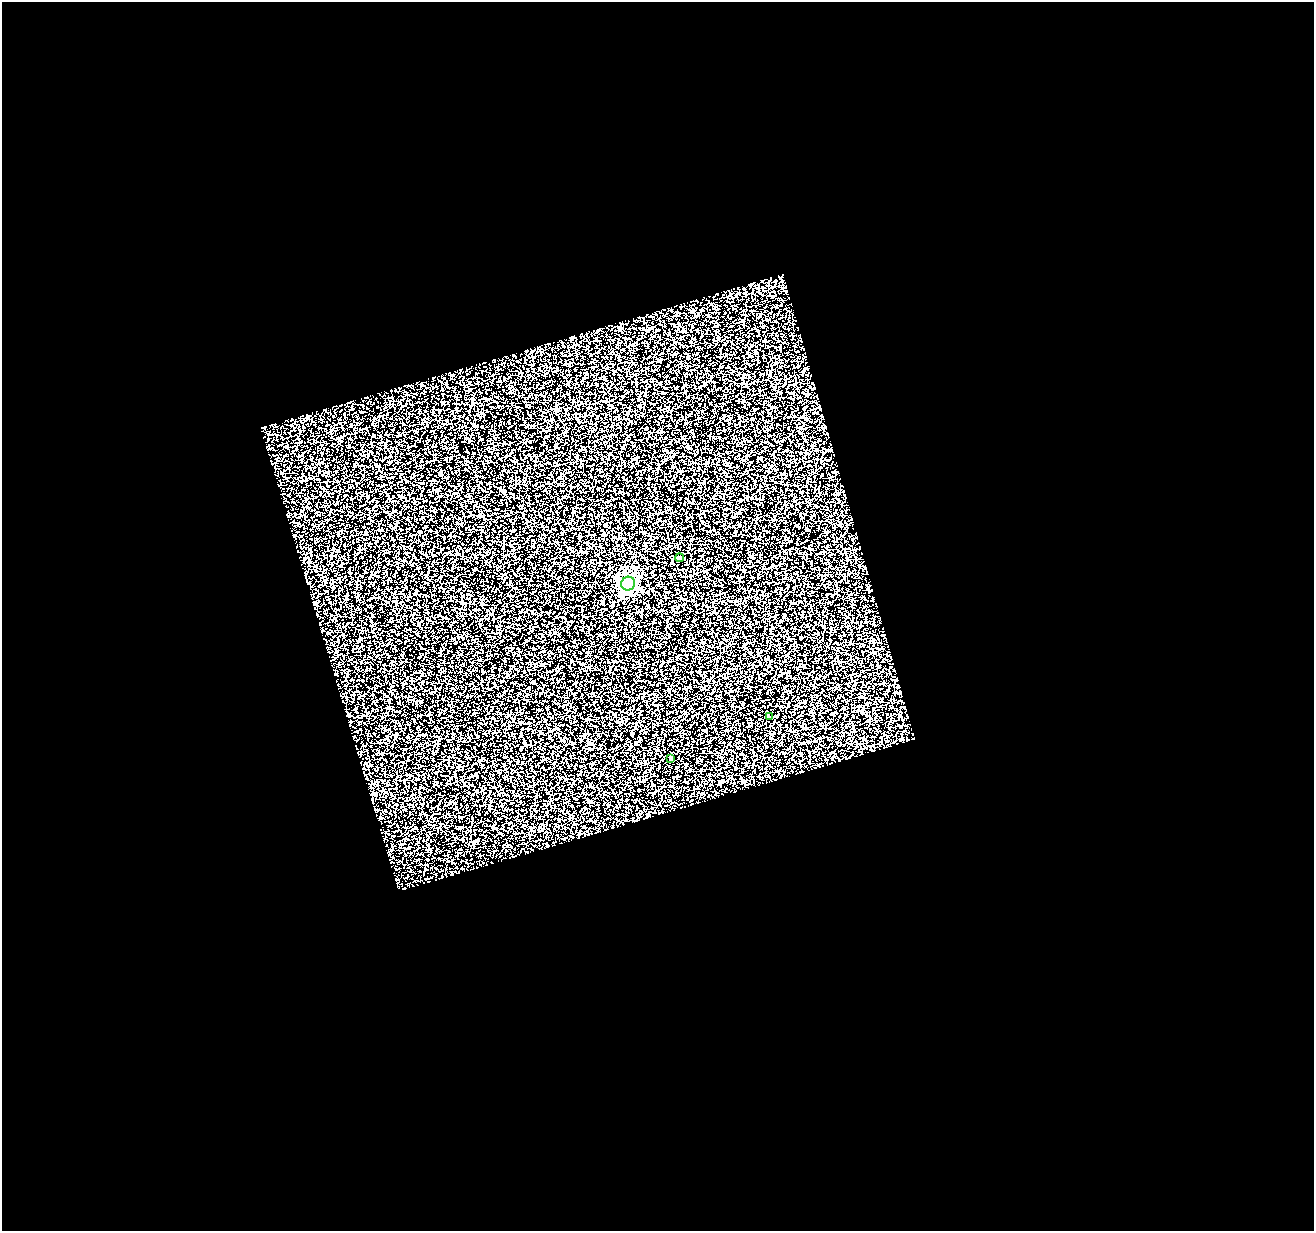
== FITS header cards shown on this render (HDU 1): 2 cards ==
NAXIS1  =                 1312
NAXIS2  =                 1229

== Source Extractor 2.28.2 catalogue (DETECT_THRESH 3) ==
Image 1312 x 1229 px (HDU 1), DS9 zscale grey, 1 PNG px = 1 image px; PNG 1316 x 1233 px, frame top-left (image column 1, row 1229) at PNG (2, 2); each listed source drawn as its Kron ellipse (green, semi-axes under 4 px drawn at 4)
Background 0.452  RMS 1.8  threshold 5.29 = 3 sigma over >= 5 px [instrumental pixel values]
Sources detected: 4; all 4 listed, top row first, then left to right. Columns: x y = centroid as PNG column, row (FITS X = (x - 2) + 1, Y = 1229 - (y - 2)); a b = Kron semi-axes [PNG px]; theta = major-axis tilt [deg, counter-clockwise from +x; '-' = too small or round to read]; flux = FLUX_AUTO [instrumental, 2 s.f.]
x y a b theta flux
680 558 4 4 - 190
628 584 7 6 - 33000
769 717 3 2 - 110
670 758 4 3 - 89